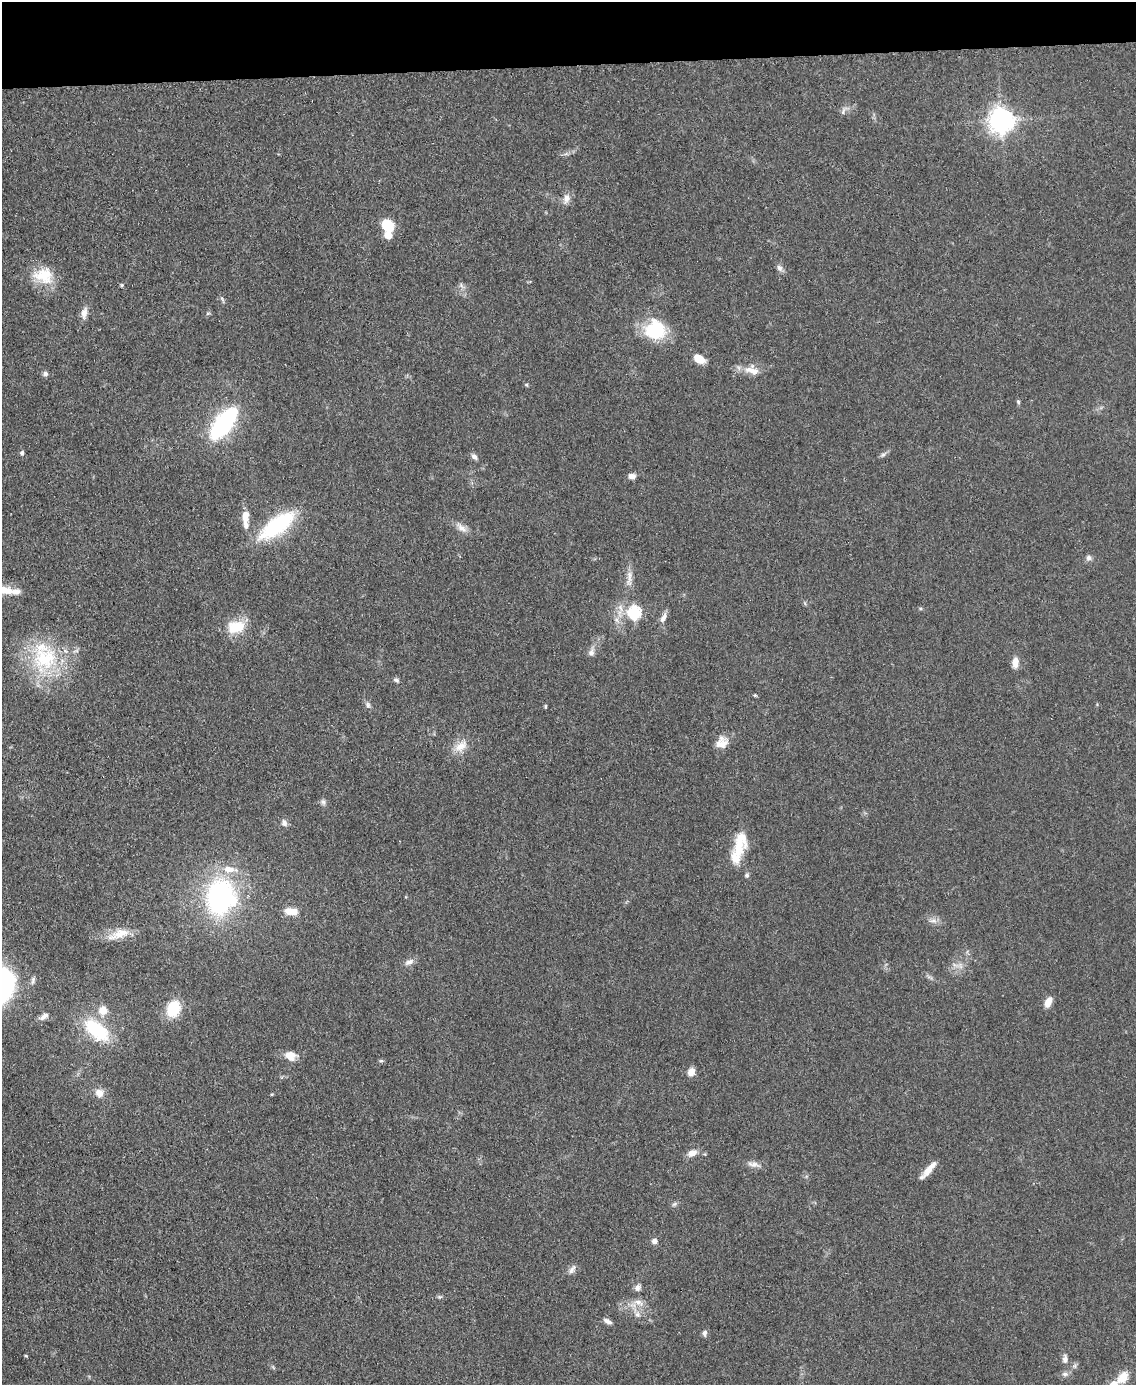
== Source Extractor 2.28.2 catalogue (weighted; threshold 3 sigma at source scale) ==
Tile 3 of 4 x 3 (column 3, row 1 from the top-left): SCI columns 2270-3403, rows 3009-4391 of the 4543 x 4526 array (HDU 1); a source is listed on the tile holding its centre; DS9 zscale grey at full resolution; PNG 1138 x 1387 px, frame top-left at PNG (2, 2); no overlay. Shown black and unused: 5% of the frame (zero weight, under 3 of 5 exposures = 1% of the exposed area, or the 3 px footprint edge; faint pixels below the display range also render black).
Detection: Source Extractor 2.28.2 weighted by HDU 2 'WHT'; one run over the whole footprint, this tile lists its part. Background 0.0622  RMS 0.006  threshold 0.0271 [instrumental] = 3 sigma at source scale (4.5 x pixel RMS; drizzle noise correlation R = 1.50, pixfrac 1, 0.05/0.05 arcsec/px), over >= 5 px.
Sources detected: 81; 1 inside a brighter object's white glare — not listed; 6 inside a brighter listed object's ellipse — not listed separately; the other 74 listed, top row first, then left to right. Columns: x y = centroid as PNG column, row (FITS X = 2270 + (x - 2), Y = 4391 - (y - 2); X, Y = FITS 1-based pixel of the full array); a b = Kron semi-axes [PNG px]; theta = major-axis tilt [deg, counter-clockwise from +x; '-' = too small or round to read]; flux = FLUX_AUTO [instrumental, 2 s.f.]
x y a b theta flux
843 111 11 4 70 1.5
1001 120 8 8 - 600
566 198 12 9 74 4.1
387 225 11 9 -48 19
388 235 7 6 - 6.9
779 267 8 7 - 2.2
44 275 26 21 -11 18
461 285 7 5 -58 1.5
222 299 8 4 -54 1.1
84 313 15 8 77 4.2
208 313 6 3 18 0.81
655 330 22 20 -9 34
699 359 12 7 -29 9.4
749 370 14 8 2 5.6
45 374 7 6 - 1.7
527 385 6 3 -71 0.7
1018 402 6 4 -50 0.87
224 424 33 16 53 68
22 453 6 5 - 1.1
883 455 7 5 30 1.4
474 457 9 6 -40 2.1
632 476 8 6 -4 2.9
245 516 16 8 85 6.4
277 526 35 14 36 64
461 528 19 8 -43 4.5
1089 558 8 7 - 2.1
629 578 26 6 88 5.5
5 590 26 10 -6 10
634 612 6 6 - 81
663 618 15 6 64 3.4
236 627 21 14 11 17
591 653 9 7 74 3
45 658 39 35 25 52
1015 663 14 7 87 4.9
396 680 8 5 -34 1.4
755 695 5 4 - 0.7
368 705 8 6 -75 1.7
545 707 6 3 90 0.66
723 744 18 12 51 6.9
461 747 19 11 32 7.8
323 802 9 6 -80 1.7
284 823 9 7 -70 2.6
739 848 26 17 73 14
747 875 6 5 - 1.3
220 896 29 21 77 120
291 911 16 8 -3 7.6
933 921 12 4 -4 2.4
119 934 32 11 19 11
409 962 13 7 25 3.1
1048 1002 12 7 65 5.5
174 1009 14 12 63 22
103 1010 10 9 - 6.9
44 1016 14 6 36 3
96 1030 34 17 -40 34
290 1056 13 10 -26 7
381 1061 6 4 0 0.84
691 1072 9 8 - 4.6
99 1093 10 10 - 4.9
692 1153 11 7 20 4.6
753 1164 18 7 -7 3.6
929 1169 24 6 50 6.6
674 1204 8 4 37 1.2
655 1241 7 6 - 2.5
572 1269 14 6 59 2.6
637 1288 8 7 - 2.5
638 1302 14 7 -23 4.2
637 1314 8 7 - 2.7
607 1321 11 5 -30 2.6
705 1333 8 6 83 1.9
26 1356 4 3 - 0.64
1065 1359 11 7 88 2.7
1065 1374 8 6 -9 2
1123 1377 15 10 53 9.1
1114 1384 6 5 - 9.7
Isophote crosses this tile's border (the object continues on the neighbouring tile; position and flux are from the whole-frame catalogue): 2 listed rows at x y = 5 590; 1114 1384